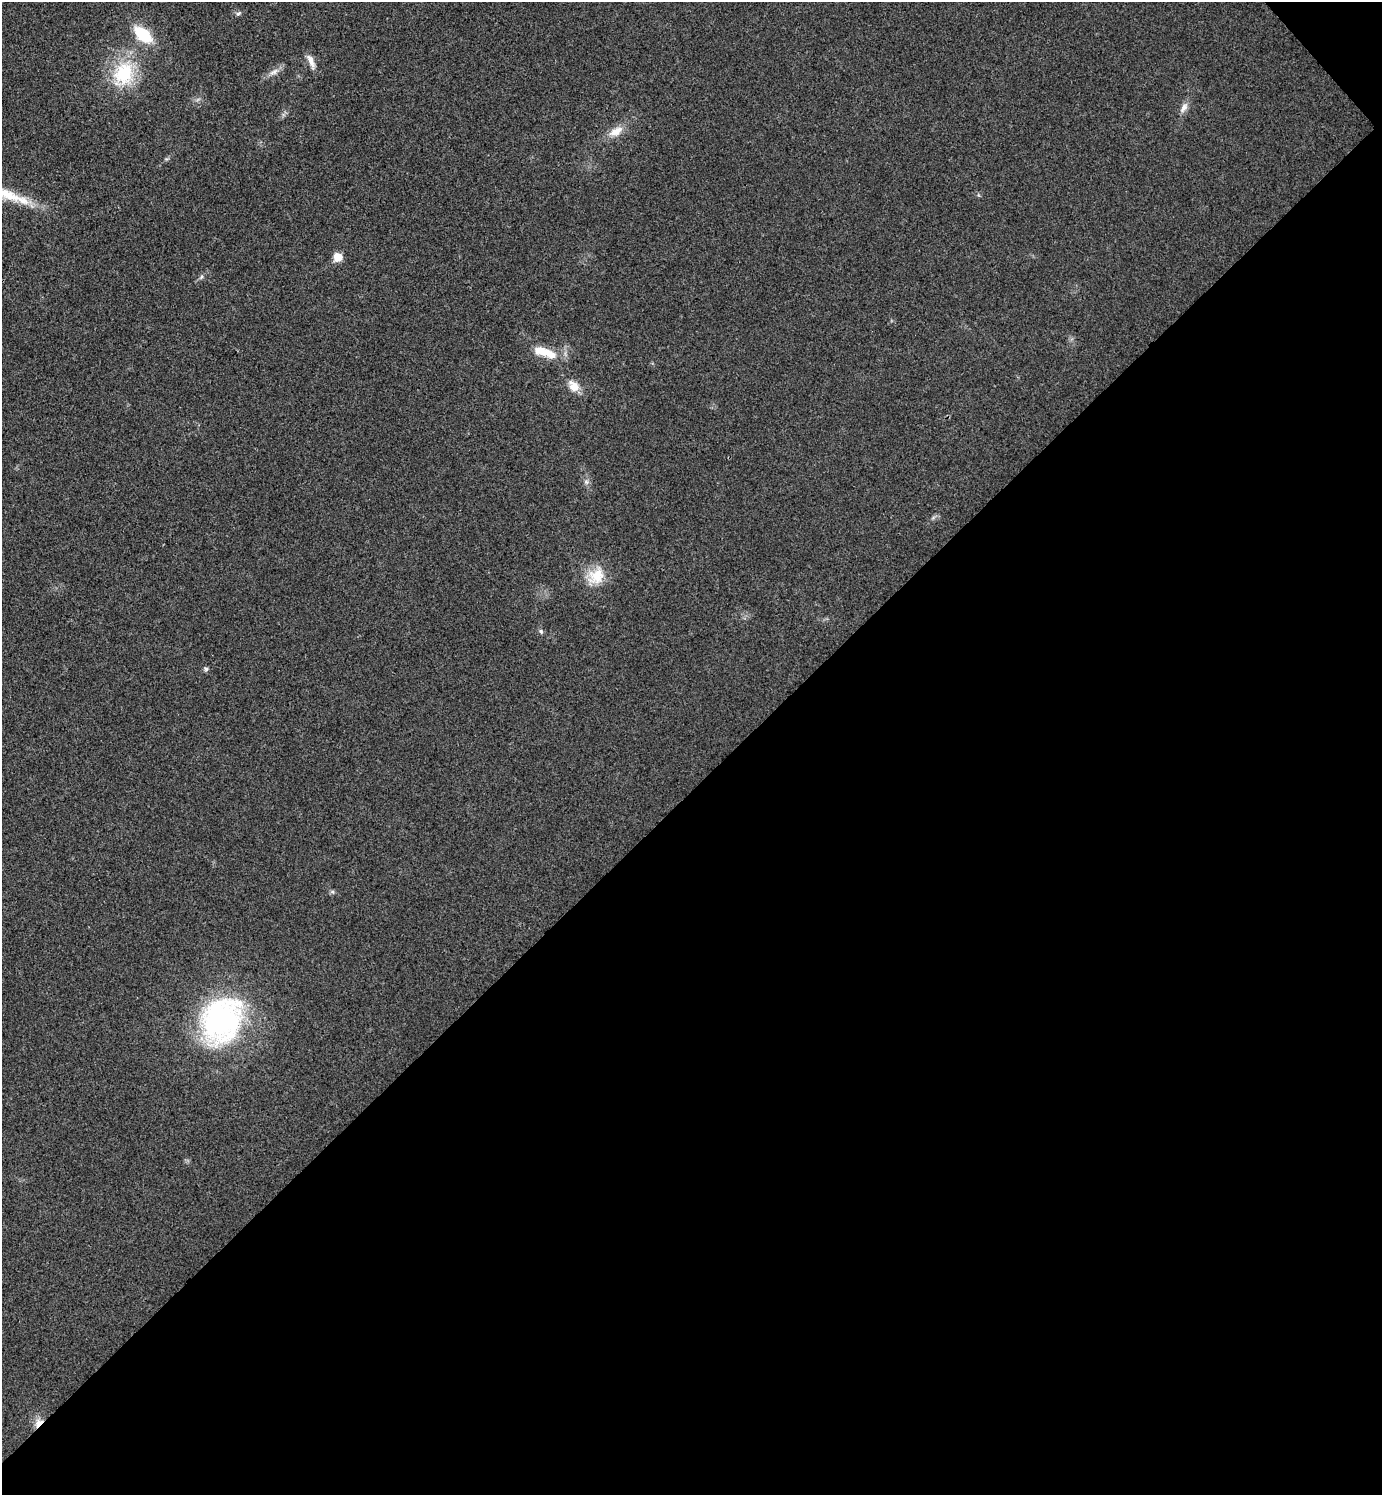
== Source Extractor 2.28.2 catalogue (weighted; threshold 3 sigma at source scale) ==
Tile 12 of 4 x 4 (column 4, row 3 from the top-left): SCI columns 4441-5820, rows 1497-2989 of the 5980 x 5981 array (HDU 1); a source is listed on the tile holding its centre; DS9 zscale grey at full resolution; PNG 1384 x 1497 px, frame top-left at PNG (2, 2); no overlay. Shown black and unused: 47% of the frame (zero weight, under 3 of 4 exposures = <1% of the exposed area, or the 3 px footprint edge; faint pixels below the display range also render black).
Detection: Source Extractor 2.28.2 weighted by HDU 2 'WHT'; one run over the whole footprint, this tile lists its part. Background 0.0281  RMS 0.0053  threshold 0.0241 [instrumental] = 3 sigma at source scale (4.5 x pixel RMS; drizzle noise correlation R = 1.50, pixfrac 1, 0.05/0.05 arcsec/px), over >= 5 px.
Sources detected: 20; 1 inside a brighter listed object's ellipse — not listed separately; the other 19 listed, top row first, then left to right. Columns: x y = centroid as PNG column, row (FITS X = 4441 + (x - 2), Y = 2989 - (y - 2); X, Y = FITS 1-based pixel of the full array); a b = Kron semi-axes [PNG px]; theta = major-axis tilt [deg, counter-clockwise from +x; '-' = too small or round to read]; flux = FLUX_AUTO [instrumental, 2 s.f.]
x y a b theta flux
238 13 7 5 31 1
143 34 19 11 -40 22
311 61 18 7 -66 4.1
274 72 13 6 30 3
124 74 37 28 70 32
1184 107 14 7 64 3.1
616 131 20 10 27 6.9
6 194 65 12 -21 22
338 257 6 6 - 13
201 277 7 4 54 0.96
549 354 22 10 -35 8.6
574 386 16 11 -46 6.3
586 482 7 6 - 1.5
596 576 25 20 46 13
541 631 7 5 -69 1
206 669 5 5 - 1.1
332 892 6 5 - 0.98
222 1020 42 34 62 130
38 1423 13 8 47 4.5
Overlapping masked pixels (flux is a lower limit): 1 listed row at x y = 38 1423
Isophote crosses this tile's border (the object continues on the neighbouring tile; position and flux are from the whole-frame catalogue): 1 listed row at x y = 6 194